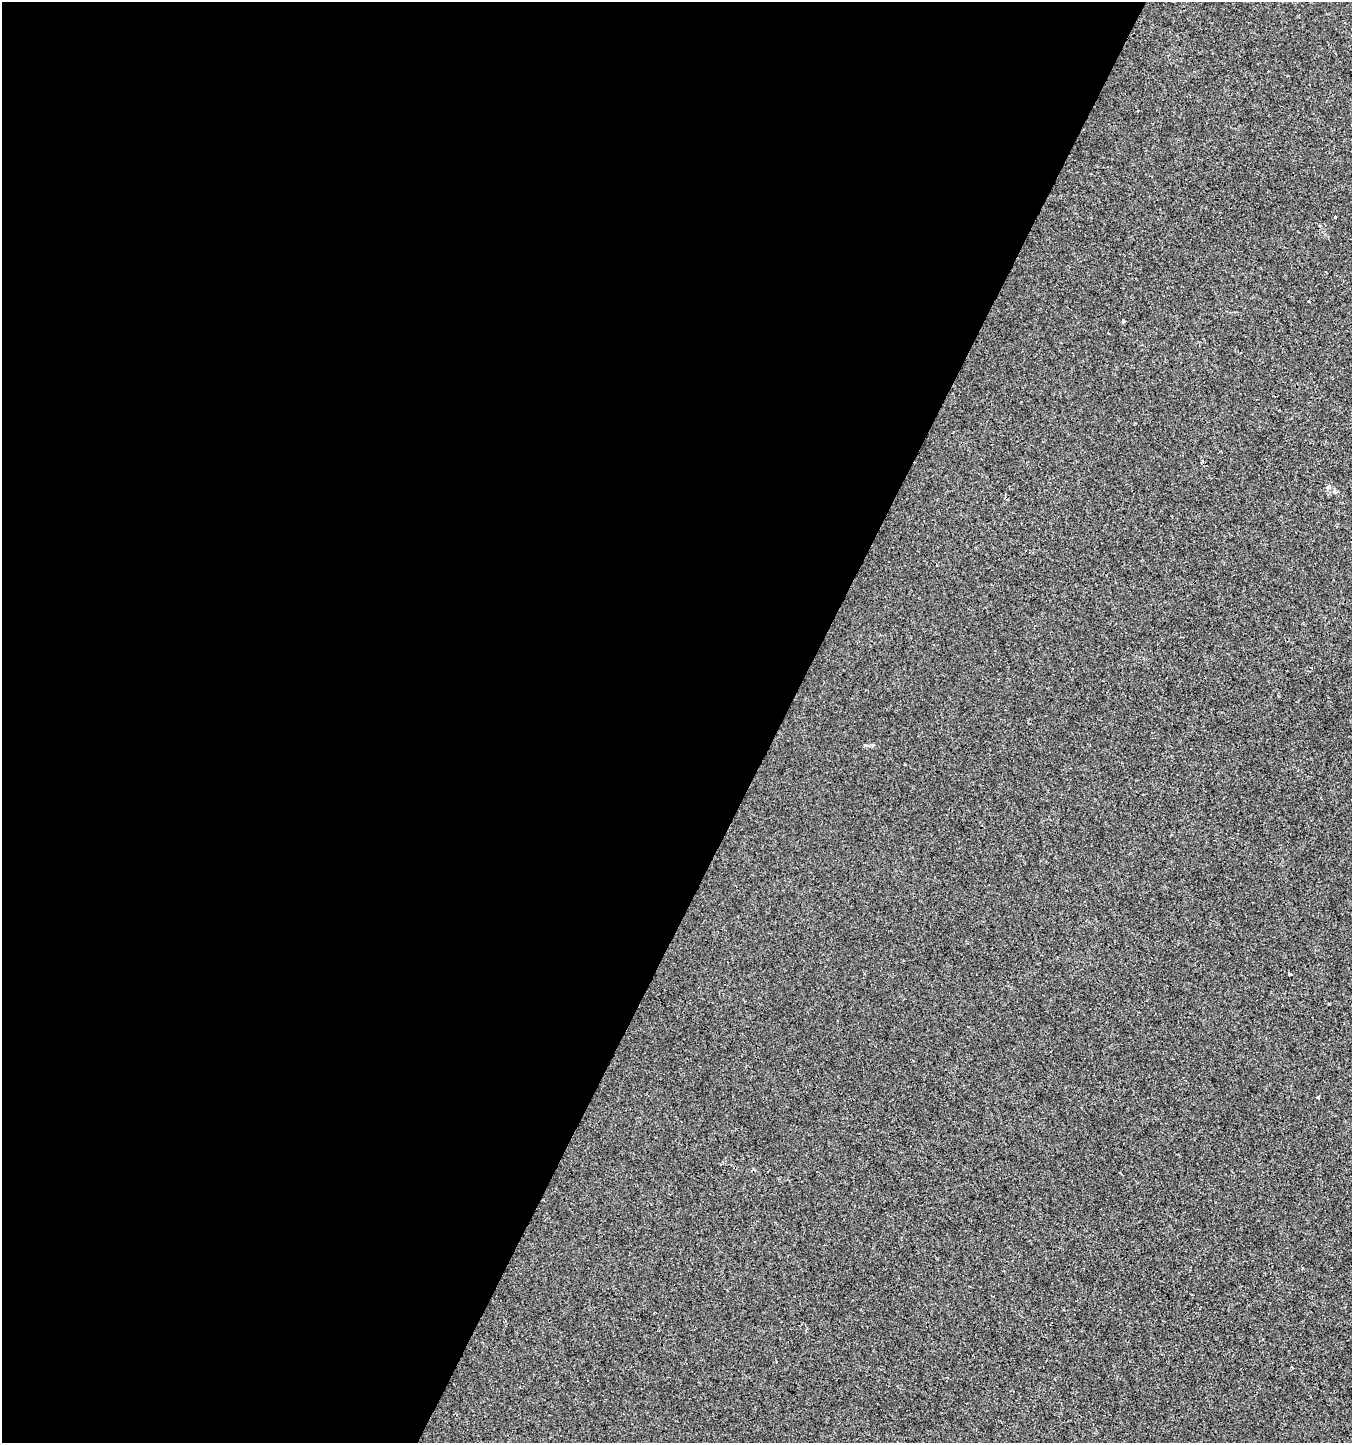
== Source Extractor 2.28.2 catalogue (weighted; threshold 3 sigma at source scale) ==
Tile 5 of 4 x 4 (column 1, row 2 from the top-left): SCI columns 199-1548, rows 2889-4329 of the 5865 x 5770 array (HDU 1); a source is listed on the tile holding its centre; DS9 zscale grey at full resolution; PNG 1354 x 1445 px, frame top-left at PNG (2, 2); no overlay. Shown black and unused: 58% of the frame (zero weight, under 3 of 4 exposures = <1% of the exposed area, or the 3 px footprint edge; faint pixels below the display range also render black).
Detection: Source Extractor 2.28.2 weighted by HDU 2 'WHT'; one run over the whole footprint, this tile lists its part. Background 2.56e-04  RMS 0.0013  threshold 0.00598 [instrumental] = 3 sigma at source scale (4.5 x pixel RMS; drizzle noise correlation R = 1.50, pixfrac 1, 0.0396/0.0396 arcsec/px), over >= 5 px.
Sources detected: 5; all 5 listed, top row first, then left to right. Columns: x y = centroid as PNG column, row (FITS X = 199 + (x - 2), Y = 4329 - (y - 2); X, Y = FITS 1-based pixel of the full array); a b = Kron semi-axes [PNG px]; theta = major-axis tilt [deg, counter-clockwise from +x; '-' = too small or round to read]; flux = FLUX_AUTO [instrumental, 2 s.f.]
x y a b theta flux
1335 217 3 3 - 0.17
1124 321 3 3 - 0.37
1328 487 6 4 43 0.2
1290 974 3 3 - 0.16
1318 1098 3 3 - 0.48